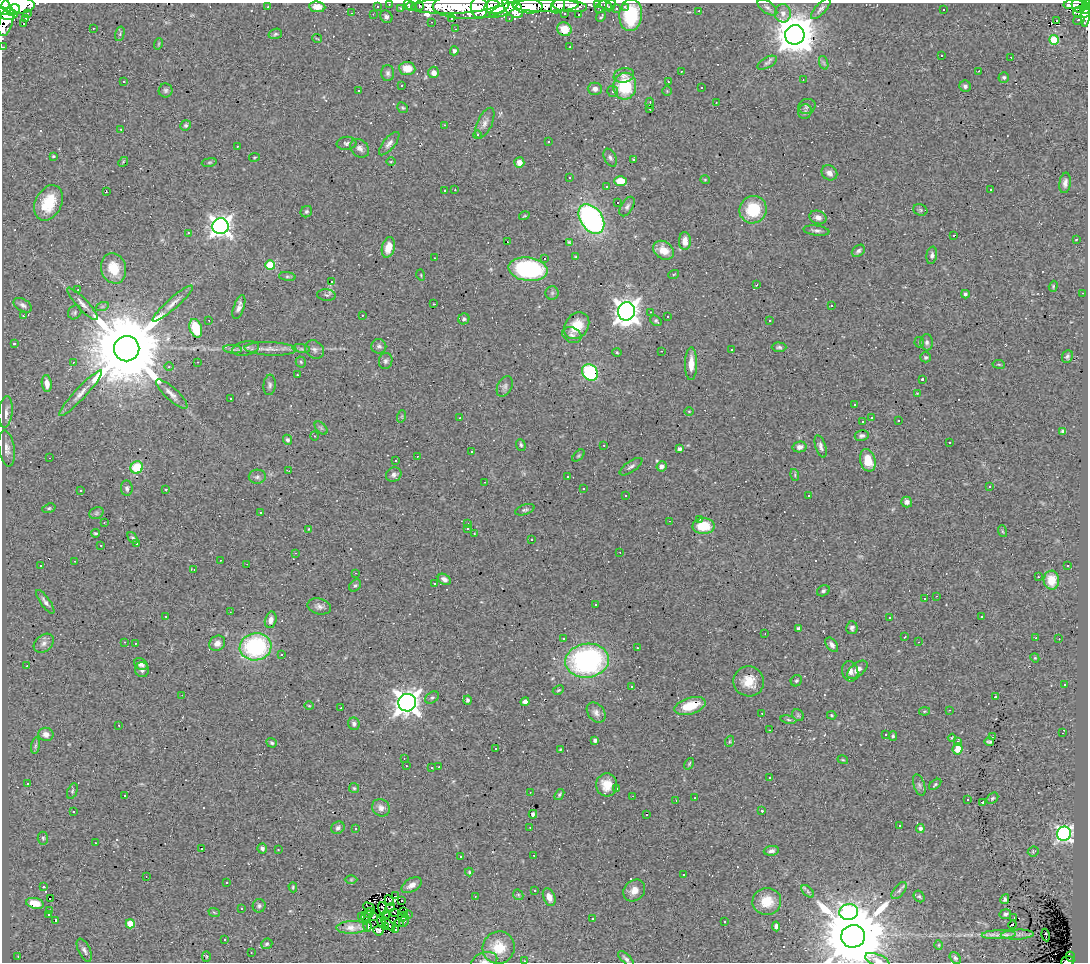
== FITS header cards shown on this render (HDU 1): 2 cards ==
NAXIS1  =                 1086
NAXIS2  =                  960

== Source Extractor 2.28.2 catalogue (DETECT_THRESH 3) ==
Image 1086 x 960 px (HDU 1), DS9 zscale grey, 1 PNG px = 1 image px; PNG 1090 x 964 px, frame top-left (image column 1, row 960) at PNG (2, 3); each listed source drawn as its Kron ellipse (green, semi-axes under 4 px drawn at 4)
Background 0.479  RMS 0.052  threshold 0.155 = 3 sigma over >= 5 px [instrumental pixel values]
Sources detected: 484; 1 with non-positive FLUX_AUTO (blend fragments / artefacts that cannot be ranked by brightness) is neither listed nor drawn; the other 483 listed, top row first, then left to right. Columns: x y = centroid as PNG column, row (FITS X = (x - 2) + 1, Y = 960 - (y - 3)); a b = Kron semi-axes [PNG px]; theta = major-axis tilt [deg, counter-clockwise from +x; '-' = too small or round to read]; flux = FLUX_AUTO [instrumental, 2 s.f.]
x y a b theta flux
389 4 3 2 - 4.3
598 4 4 3 - 10
1073 4 9 5 5 100
18 5 16 8 1 930
408 5 5 3 - 14
455 5 44 8 2 710
497 5 13 7 18 850
546 5 33 6 1 200
605 5 6 3 -23 13
611 5 6 3 65 22
1087 5 5 2 - 21
377 6 3 2 - 4.9
411 6 5 4 - 9.5
419 6 4 3 - 6
471 6 38 13 1 600
527 6 15 7 -7 540
558 6 8 6 48 97
569 6 18 6 -6 150
1078 6 7 5 -50 110
4 7 9 6 -66 580
268 7 3 2 - 4.1
317 7 8 5 -8 36
512 7 13 7 -51 330
601 7 7 4 50 9.7
625 7 3 2 - 5.8
401 8 3 2 - 2.8
479 8 10 8 -80 210
767 8 11 6 -35 13
616 9 3 2 - 4.1
821 9 13 5 47 12
1085 9 5 3 - 69
13 10 7 5 28 320
503 10 15 5 24 220
943 10 3 3 - 71
699 11 3 2 - 3.2
1081 12 8 6 2 140
28 13 3 2 - 3.4
351 13 2 2 - 2.4
783 13 9 8 - 18
6 14 11 5 -7 590
373 14 3 2 - 2.7
565 14 2 2 - 3.3
579 15 2 2 - 1.9
631 15 16 11 85 180
1085 15 12 4 86 160
386 17 6 5 - 14
601 17 5 2 - 5
509 18 3 2 - 2.8
26 19 3 3 - 560
451 19 3 2 - 4
1079 20 6 3 17 17
6 21 15 6 73 280
1057 21 3 2 - 700
432 22 3 2 - 3.2
24 24 3 3 - 24
93 28 3 2 - 4.4
455 29 2 2 - 1.8
564 29 7 6 - 53
120 34 7 4 75 5.5
275 34 7 5 18 6.9
795 35 10 9 - 12000
317 38 5 3 - 2.8
1054 40 5 5 - 180
158 44 6 3 70 3.6
3 47 3 2 - 4.2
570 47 2 2 - 2.1
454 51 4 4 - 12
941 55 3 3 - 150
1011 57 2 2 - 2.4
767 63 11 5 29 9.6
824 63 7 4 -71 6.4
407 68 8 6 -6 49
681 71 3 2 - 11
979 71 2 2 - 1.9
434 72 6 5 - 23
388 73 8 6 -89 10
624 75 10 7 10 18
1004 77 5 5 - 6.6
803 80 2 2 - 1.7
668 81 2 2 - 2.5
124 82 3 3 - 11
402 85 3 3 - 41
625 86 13 11 86 180
965 86 6 5 - 9.2
701 88 3 3 - 12
595 89 7 6 - 17
166 90 7 7 - 8.7
359 91 3 3 - 80
613 91 5 5 - 7
667 91 5 4 - 3.6
650 103 5 2 - 3.7
716 103 2 2 - 2.8
807 106 9 7 24 10
403 108 6 5 - 4.9
650 109 2 2 - 2.7
805 112 7 6 - 7.9
485 123 16 7 65 22
186 125 5 5 - 6.6
444 125 3 2 - 14
121 129 2 2 - 2.8
478 135 4 3 - 3.1
548 142 3 2 - 18
346 143 10 6 6 10
389 144 14 6 50 16
237 146 2 2 - 2.8
360 148 10 8 -41 16
53 156 4 3 - 3.4
254 157 5 3 - 3.2
610 158 9 6 -64 10
633 159 3 3 - 3.4
123 162 5 4 - 4.3
209 162 7 4 9 4.9
391 162 5 3 - 3.2
519 162 5 5 - 23
829 173 8 7 - 16
569 177 3 3 - 6.7
705 180 5 4 - 3.6
620 181 6 5 - 66
1065 183 10 5 82 15
607 186 3 3 - 7.1
455 190 3 2 - 7.5
991 190 3 3 - 97
106 191 3 2 - 9.6
444 191 3 2 - 4
48 203 19 13 64 120
617 203 3 3 - 550
627 207 11 6 58 12
753 210 14 13 - 140
920 210 7 5 -22 6.3
306 212 6 5 - 6.7
524 216 5 3 - 3.5
818 217 9 6 -21 18
591 219 16 11 -55 750
221 226 8 8 - 2300
816 231 13 5 -7 11
188 233 3 3 - 3.2
954 235 3 2 - 3.1
1076 239 3 3 - 12
685 241 9 6 -89 29
507 242 2 2 - 2.6
569 242 4 3 - 6
388 247 10 6 76 45
664 250 11 8 -35 46
858 251 7 5 37 9.4
932 255 9 5 81 9.7
576 257 4 3 - 3.3
435 258 3 2 - 3.7
544 258 3 3 - 190
270 265 5 5 - 150
113 268 15 12 -73 83
528 269 20 11 -7 400
674 274 5 3 - 3.1
421 275 5 3 - 3.3
287 277 8 4 -8 6.2
331 281 3 3 - 36
756 285 3 2 - 2.9
1053 286 6 4 73 4.1
78 290 3 2 - 4.4
552 293 6 6 - 8.7
1083 293 3 2 - 12
965 294 4 3 - 7.7
326 295 9 5 -7 8.4
173 303 26 5 41 28
82 304 21 5 -47 22
434 304 3 2 - 4.2
23 305 10 6 -30 12
831 305 3 3 - 11
102 307 7 4 19 6.3
239 307 12 5 71 18
626 311 9 8 - 3500
75 312 7 6 - 7.1
650 312 3 3 - 2.6
362 315 3 3 - 23
23 316 3 2 - 2.2
667 317 3 3 - 34
464 319 6 5 - 7.4
209 320 2 2 - 10
656 321 6 4 -36 6
769 321 3 3 - 38
577 326 14 11 53 73
196 328 9 6 -72 110
572 335 10 7 -24 14
919 342 5 5 - 6.1
927 342 8 6 -87 10
15 344 3 3 - 78
379 346 7 7 - 11
779 347 7 4 0 7.2
246 348 13 7 12 16
127 349 13 12 - 66000
233 349 9 3 -5 8.3
270 349 26 6 -3 30
301 349 9 4 -8 8.5
732 349 3 3 - 13
314 350 10 8 -37 14
662 351 2 2 - 2
617 352 5 4 - 3.8
1067 356 6 5 - 7.7
926 357 5 5 - 6.2
386 361 8 6 74 9.4
73 362 3 2 - 2.6
197 362 3 2 - 41
301 362 5 5 - 5.2
691 364 16 6 89 39
999 364 6 3 -9 3.5
169 367 5 3 - 3.9
590 372 9 7 -50 320
297 375 3 2 - 20
922 379 3 3 - 3.8
47 384 8 5 -83 27
270 385 10 6 83 9.7
505 386 11 7 62 13
80 393 31 6 47 35
917 393 3 2 - 2.2
172 394 20 6 -42 26
230 398 3 3 - 34
854 404 3 2 - 4
689 411 5 3 - 3.3
6 412 16 7 84 20
402 416 6 4 71 4.7
460 418 3 2 - 2.3
871 418 3 2 - 6.3
899 420 3 3 - 12
863 421 3 3 - 25
321 428 8 4 -46 7
1063 431 4 3 - 8.3
314 436 4 3 - 2.7
862 436 7 5 11 9.4
287 440 5 4 - 8.3
949 442 3 3 - 23
521 445 6 4 -68 7.2
604 445 3 2 - 4
821 446 11 5 -72 12
800 447 7 5 12 19
7 449 18 8 -81 23
679 449 4 4 - 11
471 452 3 3 - 11
417 456 3 2 - 4.8
578 456 7 4 45 5.8
49 458 2 2 - 2.1
868 460 11 7 -74 71
396 461 3 3 - 49
662 466 5 5 - 18
137 467 6 6 - 110
631 467 13 5 34 11
288 470 3 2 - 2.5
394 474 8 7 - 13
795 475 6 3 -74 5
568 476 3 3 - 8.1
257 477 8 7 - 11
485 482 2 2 - 1.8
990 487 3 3 - 95
127 488 8 5 -83 10
165 489 3 2 - 9.2
583 489 3 2 - 6.3
80 490 3 3 - 7.1
626 495 3 2 - 3.1
809 495 3 3 - 10
907 502 5 5 - 13
49 508 7 4 18 5.6
525 510 10 5 18 8.1
260 512 3 3 - 7.9
96 513 7 5 22 6.8
700 519 3 2 - 3.8
670 521 3 2 - 49
104 523 3 2 - 3
468 524 3 2 - 2.9
703 526 11 8 1 86
468 528 3 3 - 12
309 529 3 2 - 2.4
1002 531 6 3 -71 4.2
96 533 4 2 - 4.6
474 533 3 2 - 3
133 538 6 4 -52 6.8
531 540 3 3 - 10
137 544 2 2 - 2.7
101 545 3 2 - 9.4
620 552 3 2 - 3.6
295 553 3 3 - 2.7
220 560 2 2 - 2.1
75 561 2 2 - 2.6
247 564 2 2 - 1.7
1068 565 3 3 - 97
41 566 3 2 - 4.5
194 569 3 2 - 2.1
356 573 3 2 - 4.1
1038 577 3 2 - 28
444 579 7 5 -33 16
1051 580 9 8 - 73
435 584 3 3 - 9.9
355 585 7 5 46 6.7
823 591 7 5 33 7.9
936 596 2 2 - 3.3
925 599 3 3 - 14
45 602 14 4 -55 13
595 605 3 3 - 85
319 606 12 8 -14 16
230 612 2 2 - 1.7
166 616 3 2 - 4
981 617 3 3 - 17
890 618 3 3 - 6.8
271 620 8 5 76 17
852 628 6 5 - 9.3
798 629 3 3 - 7.9
765 634 2 2 - 2.3
905 637 3 2 - 2.4
563 638 3 2 - 4.4
1036 638 3 2 - 5.5
1059 639 2 2 - 1.6
125 642 3 2 - 2.1
919 642 3 2 - 3.7
44 643 11 8 40 16
135 643 3 2 - 4.3
217 643 8 7 - 18
832 645 8 5 -52 13
255 647 16 13 9 440
637 648 3 2 - 6.6
282 654 3 3 - 22
1035 658 4 3 - 3.3
587 661 22 17 7 720
141 664 7 5 -35 14
27 666 2 2 - 3
142 670 7 7 - 14
857 670 12 6 39 23
850 671 10 8 -76 19
749 681 15 15 - 62
796 681 6 5 - 5.7
1065 685 3 3 - 100
632 686 3 3 - 11
558 690 6 4 26 4.4
182 695 3 2 - 2.2
432 697 7 5 34 7.5
996 697 3 3 - 53
467 700 4 4 - 7.7
525 702 4 4 - 19
407 703 9 8 - 3600
309 706 5 3 - 3.1
690 706 16 8 16 91
341 708 3 2 - 7.5
949 710 2 2 - 2.1
925 711 5 4 - 4
596 713 11 8 -52 17
762 713 3 2 - 6
798 715 6 5 - 5.8
832 715 5 4 - 3.7
788 720 8 4 -10 6.3
354 724 6 6 - 10
119 725 3 2 - 4.5
769 730 2 2 - 2.1
1063 733 3 3 - 23
46 734 7 6 - 16
886 734 3 3 - 15
893 736 4 4 - 5.1
992 737 3 2 - 7.3
952 738 4 4 - 3.9
595 740 4 3 - 11
730 741 6 3 71 4.4
957 742 3 3 - 24
989 742 5 3 - 5.3
272 743 5 4 - 6
36 746 8 4 81 7.4
496 748 3 3 - 37
958 749 5 5 - 45
560 750 3 3 - 3.6
404 758 2 2 - 1.9
843 760 5 3 - 3.5
689 764 6 3 55 4
406 766 3 2 - 3.4
439 767 3 2 - 4.4
431 768 3 2 - 4.2
770 777 3 2 - 3.8
28 783 3 3 - 15
935 784 7 4 39 5.4
607 785 11 10 - 56
919 785 11 5 -72 9.8
354 788 5 5 - 4.9
616 789 3 3 - 110
72 791 8 5 69 6.6
530 792 2 2 - 2
559 794 6 4 52 5.4
125 796 3 3 - 61
633 796 3 2 - 3.8
695 798 3 3 - 22
992 798 6 4 40 6.1
968 799 3 3 - 26
676 801 3 2 - 1.7
983 802 3 3 - 5.6
381 808 9 8 - 21
73 811 3 3 - 8.7
762 811 3 3 - 57
533 814 4 4 - 8.1
646 815 3 3 - 230
899 825 3 3 - 7.1
530 827 2 2 - 2.9
338 828 7 6 - 10
920 828 4 4 - 11
356 829 3 3 - 5
1064 834 7 7 - 1000
43 838 6 5 - 6.1
96 843 3 2 - 6.6
202 848 3 3 - 26
262 848 5 4 - 8.9
278 850 3 2 - 3.7
771 851 8 4 9 12
1033 851 5 4 - 4.3
534 855 3 3 - 63
461 857 3 2 - 4.2
469 872 4 4 - 4.3
684 875 2 2 - 2.5
146 876 2 2 - 3.7
351 880 6 4 0 4.2
227 882 3 3 - 7.9
412 885 11 6 31 21
43 887 3 3 - 9.2
293 887 5 4 - 4.2
535 890 3 3 - 15
634 890 12 10 44 33
808 891 7 4 -45 6.9
899 891 10 5 51 9.5
518 895 5 4 - 4.9
395 896 3 2 - 4.4
475 896 2 2 - 3.2
919 896 6 5 - 5.5
549 897 9 6 -68 22
50 899 2 2 - 15
1005 899 5 4 - 7.7
389 900 5 2 - 3.2
402 901 3 2 - 1.9
767 901 14 13 - 65
35 903 9 5 -11 51
259 906 7 6 - 8.2
369 907 6 2 -29 4.1
242 908 3 3 - 47
383 908 6 3 -69 0.54
390 908 5 2 - 2.9
50 910 3 2 - 4.5
214 912 6 3 -20 3.6
394 912 2 2 - 2.1
403 912 2 2 - 2.5
849 912 9 8 - 820
369 913 5 2 - 3.8
49 914 3 2 - 5.3
1005 914 6 5 - 7.6
408 915 2 2 - 2.7
362 916 2 2 - 1.2
385 916 6 4 37 0.43
366 917 6 2 -73 3
373 917 3 2 - 2.7
402 917 4 2 - 3
1014 918 3 2 - 2.7
592 919 3 3 - 15
56 920 3 3 - 180
404 921 6 3 61 6.5
382 922 7 3 -75 4.6
724 922 3 2 - 6.2
399 923 5 2 - 1.8
130 924 5 4 - 80
388 924 8 3 -46 7.5
1013 925 4 3 - 17
367 926 6 2 -87 14
776 926 5 4 - 9.4
352 927 16 6 2 24
386 927 3 2 - 1.8
395 929 3 2 - 5.3
378 931 5 5 - 10
999 935 17 4 2 21
1017 935 16 5 2 19
1046 935 6 3 -77 33
853 936 12 11 - 46000
225 940 3 2 - 6.2
267 944 6 5 - 6.6
939 945 5 3 - 3.9
499 948 16 16 - 81
84 950 12 6 -64 12
251 953 2 2 - 2.2
18 956 2 2 - 2.6
206 956 5 3 - 2.8
1070 957 5 2 - 4.9
955 958 7 5 -52 6.5
626 959 10 4 -43 9.6
877 960 13 6 -23 17
484 961 13 8 16 17
524 961 3 3 - 4.6
1068 961 6 5 - 62
At the frame edge (FLAGS 8, measured only in part): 19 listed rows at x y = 389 4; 1073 4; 18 5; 408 5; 497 5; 546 5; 611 5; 1087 5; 471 6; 527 6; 558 6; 569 6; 4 7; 512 7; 3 47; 877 960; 484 961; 524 961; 1068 961
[1 non-positive-flux detection neither listed nor drawn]